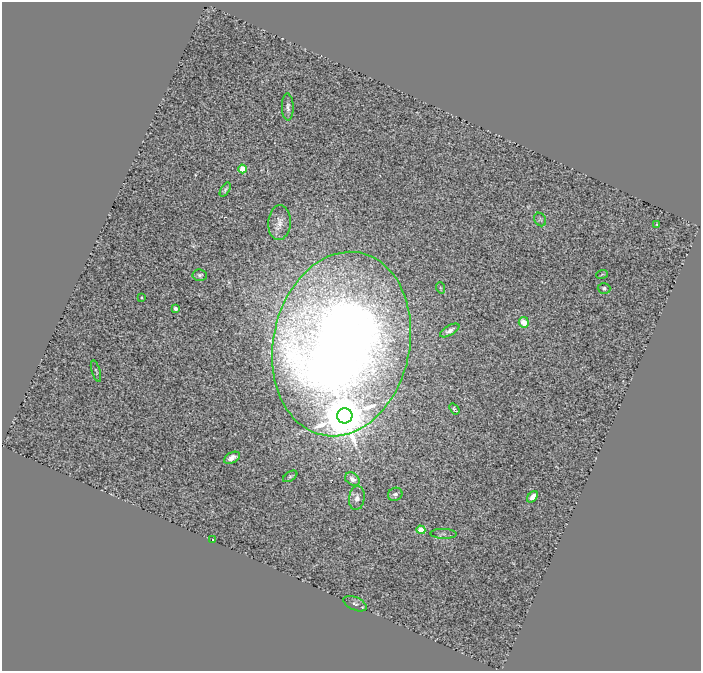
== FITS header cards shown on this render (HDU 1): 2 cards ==
NAXIS1  =                  699
NAXIS2  =                  669

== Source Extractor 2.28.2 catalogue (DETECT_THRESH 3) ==
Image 699 x 669 px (HDU 1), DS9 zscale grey, 1 PNG px = 1 image px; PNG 703 x 673 px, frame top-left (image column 1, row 669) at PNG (2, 2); each listed source drawn as its Kron ellipse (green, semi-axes under 4 px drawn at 4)
Background 1.1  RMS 0.16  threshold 0.49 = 3 sigma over >= 5 px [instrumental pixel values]
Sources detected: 28; all 28 listed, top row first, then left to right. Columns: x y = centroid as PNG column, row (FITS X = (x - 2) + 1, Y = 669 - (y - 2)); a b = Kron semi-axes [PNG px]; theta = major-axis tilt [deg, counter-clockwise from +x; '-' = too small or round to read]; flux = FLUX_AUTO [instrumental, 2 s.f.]
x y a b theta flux
288 107 13 6 -89 45
243 169 4 4 - 270
225 189 8 3 57 22
540 219 7 5 -57 25
279 223 17 11 86 120
657 224 3 3 - 14
602 274 6 3 20 12
200 275 7 5 -4 28
441 288 6 3 -70 11
604 288 6 5 - 24
141 297 3 3 - 15
175 308 4 3 - 52
524 322 5 5 - 190
450 330 11 5 29 44
341 344 93 68 78 20000
96 371 11 3 -73 15
454 409 6 3 -52 18
345 416 7 7 - 57000
232 458 8 5 26 67
290 476 8 4 33 24
352 479 8 6 -36 61
395 494 7 6 - 32
532 497 6 4 51 60
357 498 12 8 83 62
421 530 4 4 - 280
443 534 13 5 -2 32
213 540 3 2 - 11
355 604 12 6 -24 38